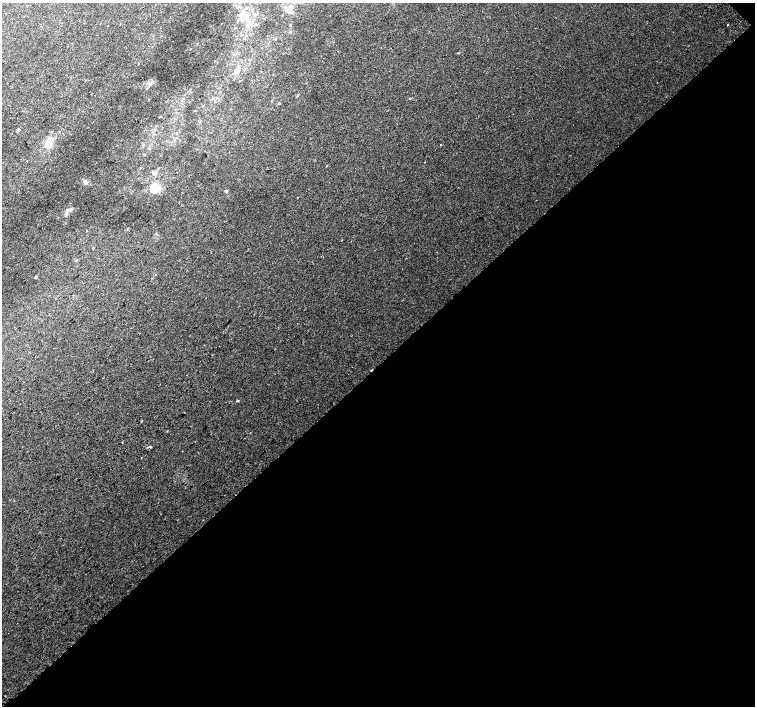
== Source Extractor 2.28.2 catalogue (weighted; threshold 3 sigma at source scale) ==
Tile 12 of 4 x 4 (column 4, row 3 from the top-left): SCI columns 4557-6062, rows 1663-3070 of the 6093 x 6076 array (HDU 1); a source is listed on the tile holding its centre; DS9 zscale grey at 2 x 2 block average (1 PNG px = mean of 2 x 2 image px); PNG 757 x 708 px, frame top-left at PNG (2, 3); no overlay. Shown black and unused: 49% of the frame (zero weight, under 2 of 3 exposures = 2% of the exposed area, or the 3 px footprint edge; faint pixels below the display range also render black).
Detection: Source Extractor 2.28.2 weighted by HDU 2 'WHT'; one run over the whole footprint, this tile lists its part. Background 0.00501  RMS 0.0038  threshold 0.0171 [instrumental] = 3 sigma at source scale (4.5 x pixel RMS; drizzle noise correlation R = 1.50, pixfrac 1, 0.0396/0.0396 arcsec/px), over >= 5 px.
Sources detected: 33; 2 cosmic-ray / hot-pixel residue — not listed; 5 inside a brighter listed object's ellipse — not listed separately; the other 26 listed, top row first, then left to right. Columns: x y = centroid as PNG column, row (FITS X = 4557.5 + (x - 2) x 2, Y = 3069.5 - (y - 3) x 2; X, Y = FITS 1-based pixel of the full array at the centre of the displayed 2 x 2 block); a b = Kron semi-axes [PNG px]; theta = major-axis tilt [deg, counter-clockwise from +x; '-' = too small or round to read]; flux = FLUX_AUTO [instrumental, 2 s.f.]
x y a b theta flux
289 11 10 4 28 2.7
244 14 6 4 0 3
255 14 6 2 20 1.3
248 25 6 5 - 3.5
728 25 2 2 - 0.88
235 28 2 2 - 0.36
236 69 5 3 - 1.9
150 84 4 4 - 1.7
213 98 4 3 - 0.95
410 98 2 2 - 0.64
199 121 3 2 - 0.75
19 130 3 3 - 1.2
48 142 12 6 23 6.3
440 144 2 2 - 0.46
145 154 3 2 - 0.59
326 166 2 2 - 0.35
154 173 5 4 - 1.9
155 188 9 6 82 20
226 191 3 3 - 1.4
69 210 8 4 8 2.4
342 240 2 2 - 0.44
93 248 2 2 - 0.5
35 277 3 3 - 0.87
237 401 3 2 - 0.66
141 421 2 2 - 0.99
150 447 2 2 - 1.6
Diffuse or blended objects may show on this block-average render without a row.